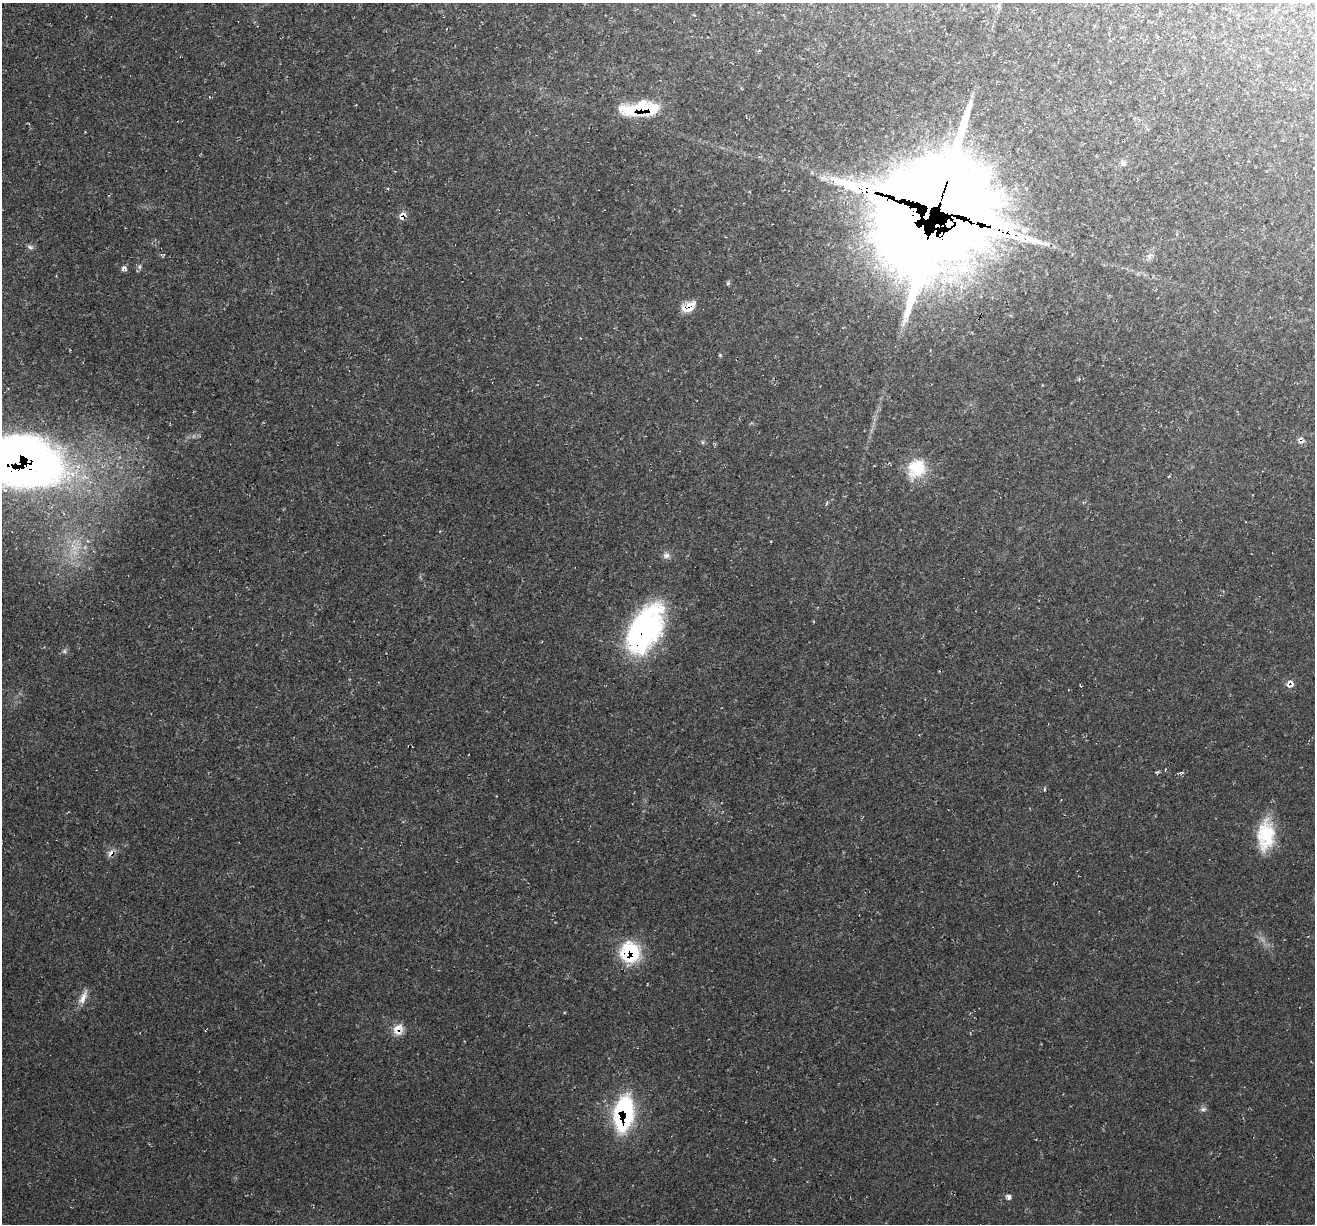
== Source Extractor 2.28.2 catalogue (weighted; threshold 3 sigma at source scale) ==
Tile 10 of 4 x 4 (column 2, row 3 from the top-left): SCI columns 1314-2626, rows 1351-2572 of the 5255 x 5276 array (HDU 1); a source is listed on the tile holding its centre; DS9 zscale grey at full resolution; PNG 1317 x 1226 px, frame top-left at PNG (2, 3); no overlay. Shown black and unused: <1% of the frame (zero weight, under 2 of 3 exposures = <1% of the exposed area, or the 3 px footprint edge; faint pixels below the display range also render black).
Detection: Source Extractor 2.28.2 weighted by HDU 2 'WHT'; one run over the whole footprint, this tile lists its part. Background 0.0231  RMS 0.0062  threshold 0.0277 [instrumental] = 3 sigma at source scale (4.5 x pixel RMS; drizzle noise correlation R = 1.50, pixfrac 1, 0.05/0.05 arcsec/px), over >= 5 px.
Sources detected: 37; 1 too faint to see at this stretch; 2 inside a brighter object's white glare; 2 cosmic-ray / hot-pixel residue — not listed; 5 inside a brighter listed object's ellipse — not listed separately; the other 27 listed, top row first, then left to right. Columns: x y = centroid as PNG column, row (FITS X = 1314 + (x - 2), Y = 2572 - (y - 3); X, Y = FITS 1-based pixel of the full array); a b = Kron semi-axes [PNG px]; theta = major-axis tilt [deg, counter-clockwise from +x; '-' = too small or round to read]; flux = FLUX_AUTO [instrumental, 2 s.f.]
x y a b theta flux
642 108 33 19 0 24
1123 163 9 7 -75 2
823 178 12 8 -11 3.9
401 217 9 6 -53 2.8
928 238 146 77 71 5200
30 247 9 5 -16 1.7
1150 256 10 7 42 2.8
124 268 7 7 - 1.9
728 283 6 4 46 0.99
689 307 17 9 30 9.3
1301 440 10 8 -49 2.8
702 442 6 4 90 0.89
23 460 70 44 -8 490
916 468 27 23 54 23
826 504 4 3 - 1.5
666 555 10 9 - 2.9
645 630 54 29 61 140
1291 685 12 5 22 2.1
1044 790 5 3 - 0.72
1266 835 38 20 85 30
111 853 11 7 67 3.3
630 952 25 23 -53 36
83 997 22 7 67 5.6
398 1029 16 13 65 7.8
1203 1109 8 6 11 1.8
624 1113 34 18 82 85
1008 1197 8 5 -55 2
Overlapping masked pixels (flux is a lower limit): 12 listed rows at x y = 642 108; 401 217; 928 238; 689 307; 1301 440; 23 460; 645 630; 1291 685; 111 853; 630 952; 398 1029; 624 1113
Isophote crosses this tile's border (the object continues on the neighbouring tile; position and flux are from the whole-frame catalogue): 1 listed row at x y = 23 460